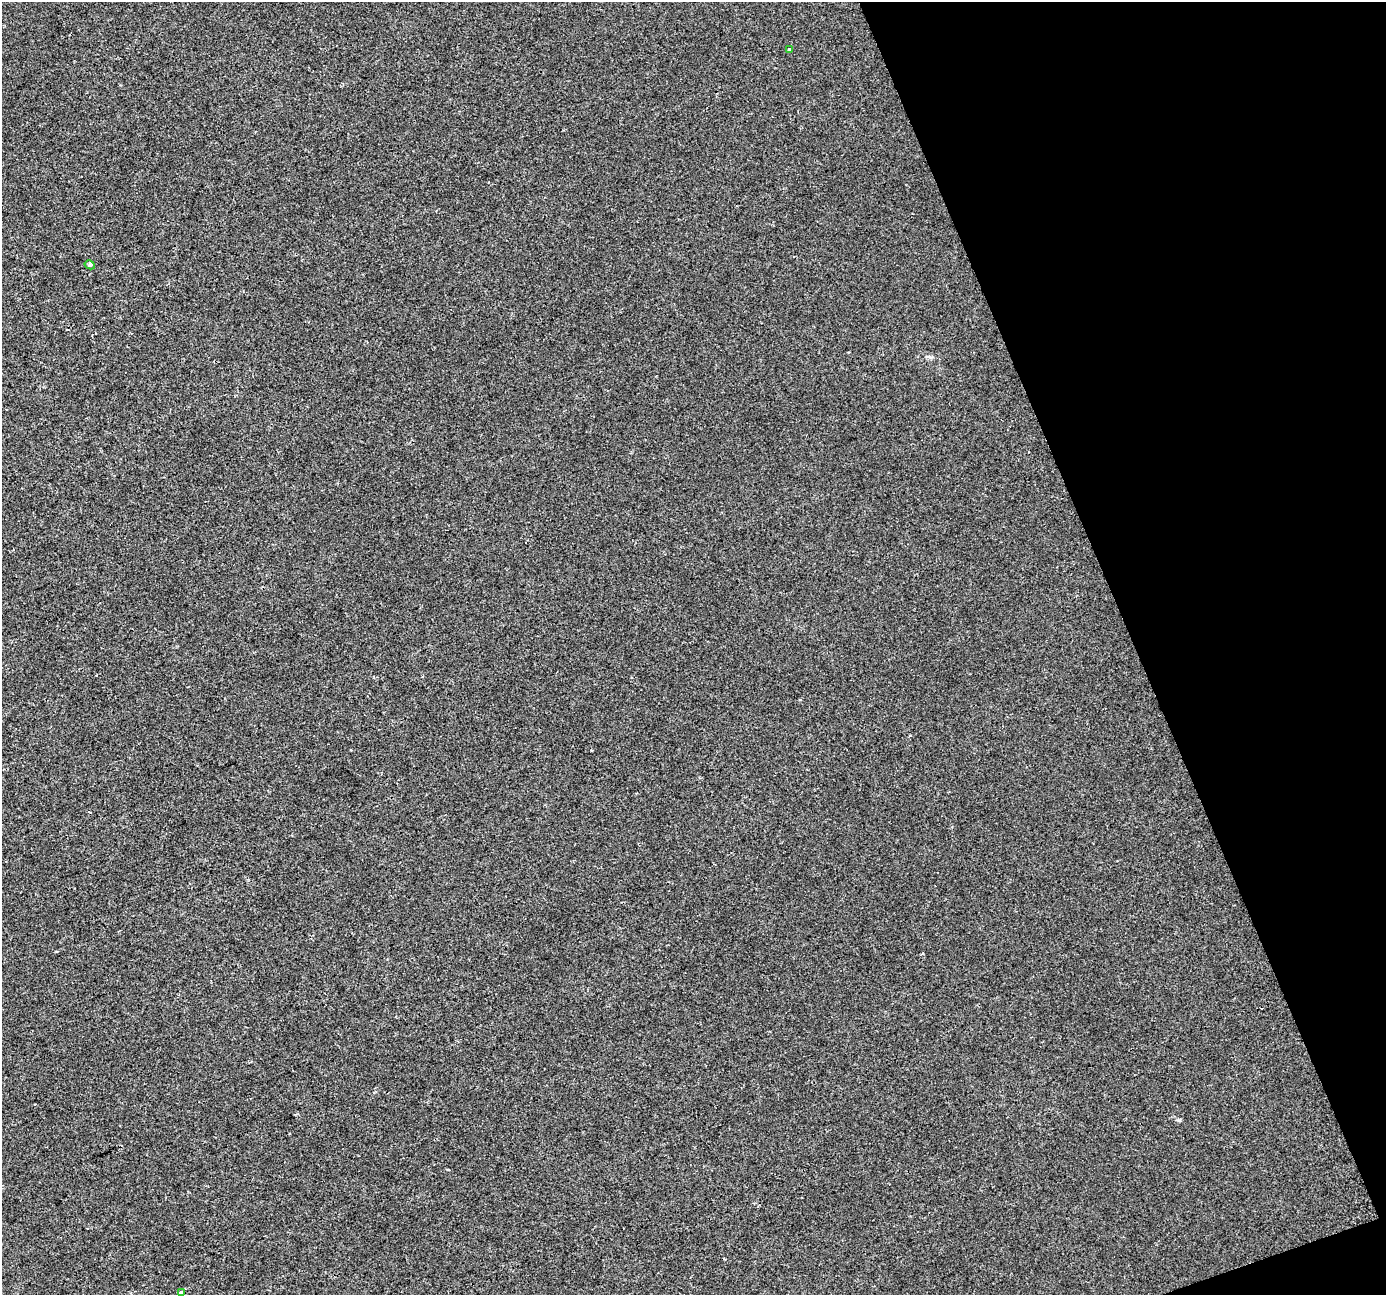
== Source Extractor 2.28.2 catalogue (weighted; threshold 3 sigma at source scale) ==
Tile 12 of 4 x 4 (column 4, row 3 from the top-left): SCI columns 4154-5537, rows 1426-2718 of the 5537 x 5381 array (HDU 1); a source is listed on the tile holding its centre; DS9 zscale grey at full resolution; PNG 1388 x 1297 px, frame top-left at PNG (2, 2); each listed source drawn as its Kron ellipse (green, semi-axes under 4 px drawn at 4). Shown black and unused: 19% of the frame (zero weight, under 2 of 3 exposures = <1% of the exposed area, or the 3 px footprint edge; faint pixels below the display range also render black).
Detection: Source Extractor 2.28.2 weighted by HDU 2 'WHT'; one run over the whole footprint, this tile lists its part. Background -4.76e-04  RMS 0.0042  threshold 0.019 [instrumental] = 3 sigma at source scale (4.5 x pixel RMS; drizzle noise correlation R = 1.50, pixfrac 1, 0.0396/0.0396 arcsec/px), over >= 5 px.
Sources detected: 3; all 3 listed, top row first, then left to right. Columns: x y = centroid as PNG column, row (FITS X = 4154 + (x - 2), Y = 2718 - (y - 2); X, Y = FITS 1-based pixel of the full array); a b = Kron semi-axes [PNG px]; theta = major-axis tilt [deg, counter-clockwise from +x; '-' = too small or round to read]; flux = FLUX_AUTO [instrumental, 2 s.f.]
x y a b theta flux
790 50 3 3 - 1.1
90 265 5 4 - 0.81
181 1292 4 3 - 2.6
Overlapping masked pixels (flux is a lower limit): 1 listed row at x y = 181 1292
Isophote crosses this tile's border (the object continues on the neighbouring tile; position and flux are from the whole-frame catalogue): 1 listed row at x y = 181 1292